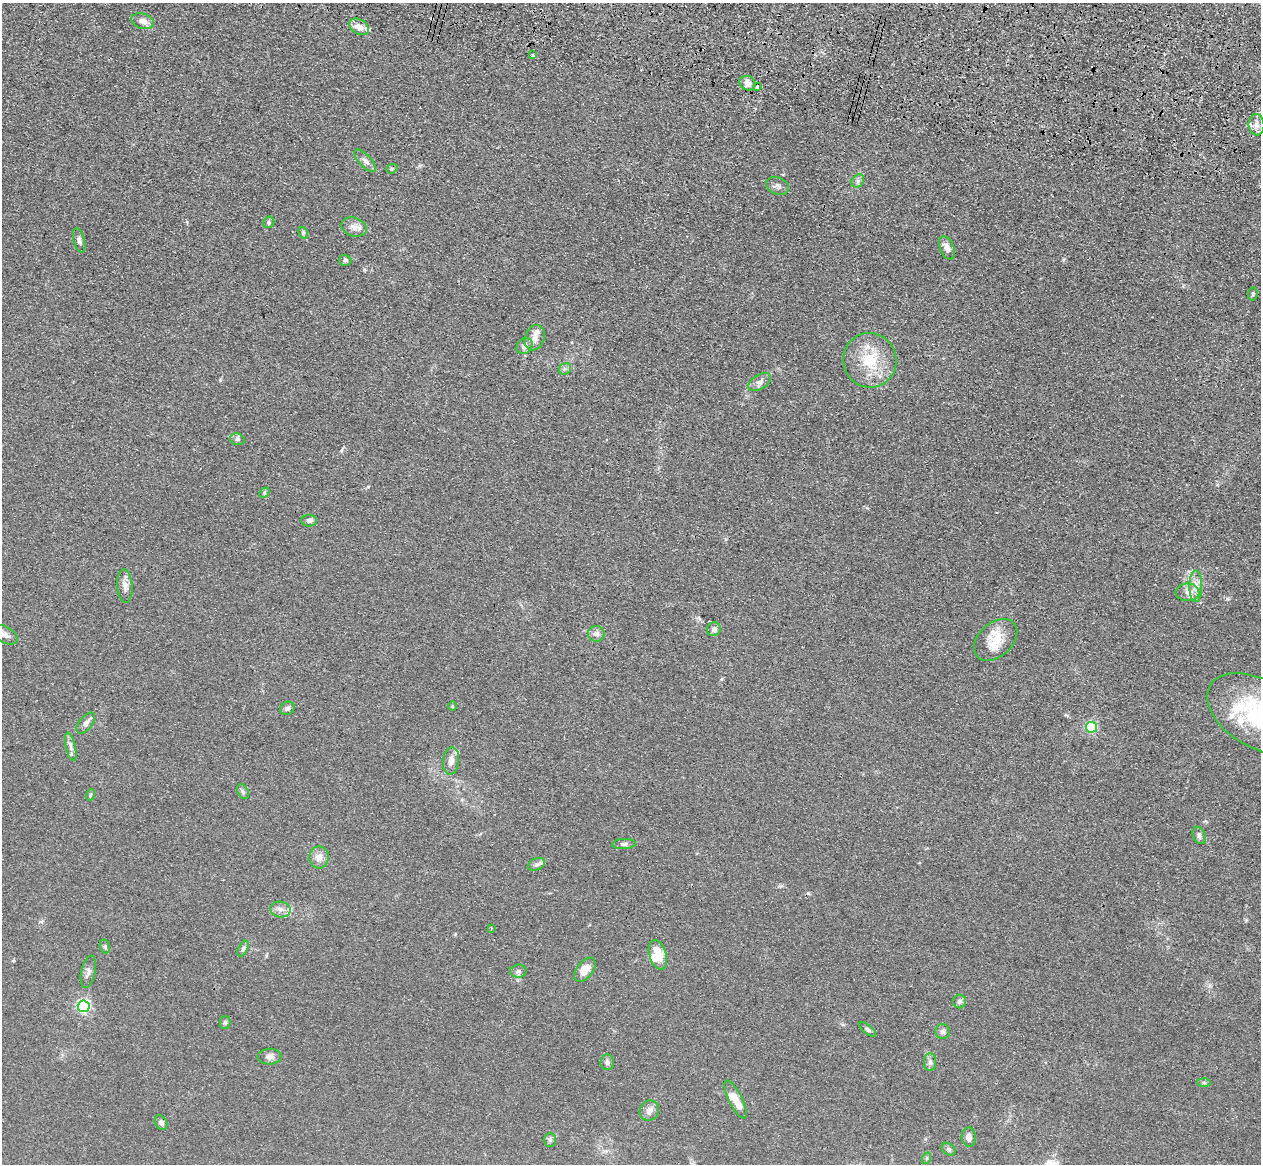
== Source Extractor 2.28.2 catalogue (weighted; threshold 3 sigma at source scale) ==
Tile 10 of 4 x 4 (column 2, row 3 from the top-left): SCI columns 1296-2554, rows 1524-2685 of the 5109 x 5248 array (HDU 1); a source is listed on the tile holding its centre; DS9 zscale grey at full resolution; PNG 1263 x 1166 px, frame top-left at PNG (2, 3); each listed source drawn as its Kron ellipse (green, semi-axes under 4 px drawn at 4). Shown black and unused: <1% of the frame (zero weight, under 3 of 4 exposures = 6% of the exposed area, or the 3 px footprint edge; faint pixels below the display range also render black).
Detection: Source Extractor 2.28.2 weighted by HDU 2 'WHT'; one run over the whole footprint, this tile lists its part. Background 0.0611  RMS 0.0075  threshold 0.0338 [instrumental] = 3 sigma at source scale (4.5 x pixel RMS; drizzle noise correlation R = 1.50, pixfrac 1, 0.05/0.05 arcsec/px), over >= 5 px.
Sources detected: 81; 1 inside a brighter object's white glare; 1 cosmic-ray / hot-pixel residue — neither listed nor drawn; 10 inside a brighter listed object's ellipse — not listed separately; the other 69 listed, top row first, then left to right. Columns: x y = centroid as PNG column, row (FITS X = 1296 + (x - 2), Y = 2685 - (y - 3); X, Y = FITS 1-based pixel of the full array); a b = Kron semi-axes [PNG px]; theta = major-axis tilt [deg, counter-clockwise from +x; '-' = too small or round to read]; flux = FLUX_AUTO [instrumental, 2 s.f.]
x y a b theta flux
143 21 11 7 -16 5.2
359 27 10 7 -32 6.7
533 55 3 3 - 1.5
747 83 8 7 - 5.4
757 86 4 3 - 14
1256 125 11 8 -84 4.3
365 161 14 6 -47 3.4
392 169 6 4 20 1.1
858 181 7 5 48 2.1
778 186 12 8 -23 2.8
269 222 6 5 - 1.3
354 227 13 9 -17 4.9
303 233 6 4 -70 1.2
79 240 12 5 -75 2.5
947 248 12 7 -67 4.8
345 260 6 5 - 2
1253 294 7 4 84 1.1
535 338 13 9 69 5.8
525 346 9 7 46 3.4
870 360 27 26 - 30
565 369 6 5 - 1.6
760 382 12 7 33 3.9
237 439 7 5 -15 1.8
264 493 6 4 46 1.1
309 521 8 6 0 2.7
125 586 16 7 -87 4.6
1196 586 16 6 89 5.6
1187 592 12 8 -2 4.6
714 629 7 6 - 2.5
596 634 8 7 - 3.8
5 635 13 8 -29 4.7
996 640 25 17 42 17
452 706 5 3 - 0.6
287 708 7 6 - 2.1
1258 714 56 33 -31 97
86 723 12 6 51 4
1091 727 5 5 - 74
71 747 14 5 -77 3.2
451 761 14 8 84 5
243 792 8 5 -63 1.7
90 795 6 3 71 0.93
1199 835 9 6 -66 2.3
624 844 12 5 3 2.6
319 857 11 9 -89 5.7
536 864 9 6 24 2
280 909 10 8 -11 4.1
491 928 4 2 - 0.59
105 947 7 5 -76 1.4
243 949 9 4 63 1.5
658 955 15 8 -73 14
585 970 14 8 52 11
518 971 8 6 5 2.3
88 972 16 7 78 3.4
960 1001 7 6 - 2.1
84 1006 6 6 - 130
225 1023 6 5 - 1.4
868 1030 10 4 -39 1.7
943 1032 7 7 - 2.1
270 1057 12 8 4 3.5
607 1062 8 7 - 2.4
930 1062 9 6 -90 2.3
1204 1083 6 4 -3 1.2
736 1099 21 6 -64 12
649 1110 10 9 - 4.7
161 1123 7 5 -57 2.3
969 1137 9 7 -86 3.2
550 1140 7 6 - 1.7
949 1149 7 5 -40 1.6
927 1158 6 4 72 0.99
Overlapping masked pixels (flux is a lower limit): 1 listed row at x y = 757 86
Isophote crosses this tile's border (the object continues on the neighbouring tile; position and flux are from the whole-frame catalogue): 1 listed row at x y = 1258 714
Unlisted compact peaks at least as high as the median listed source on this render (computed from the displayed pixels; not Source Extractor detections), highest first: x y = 1227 599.